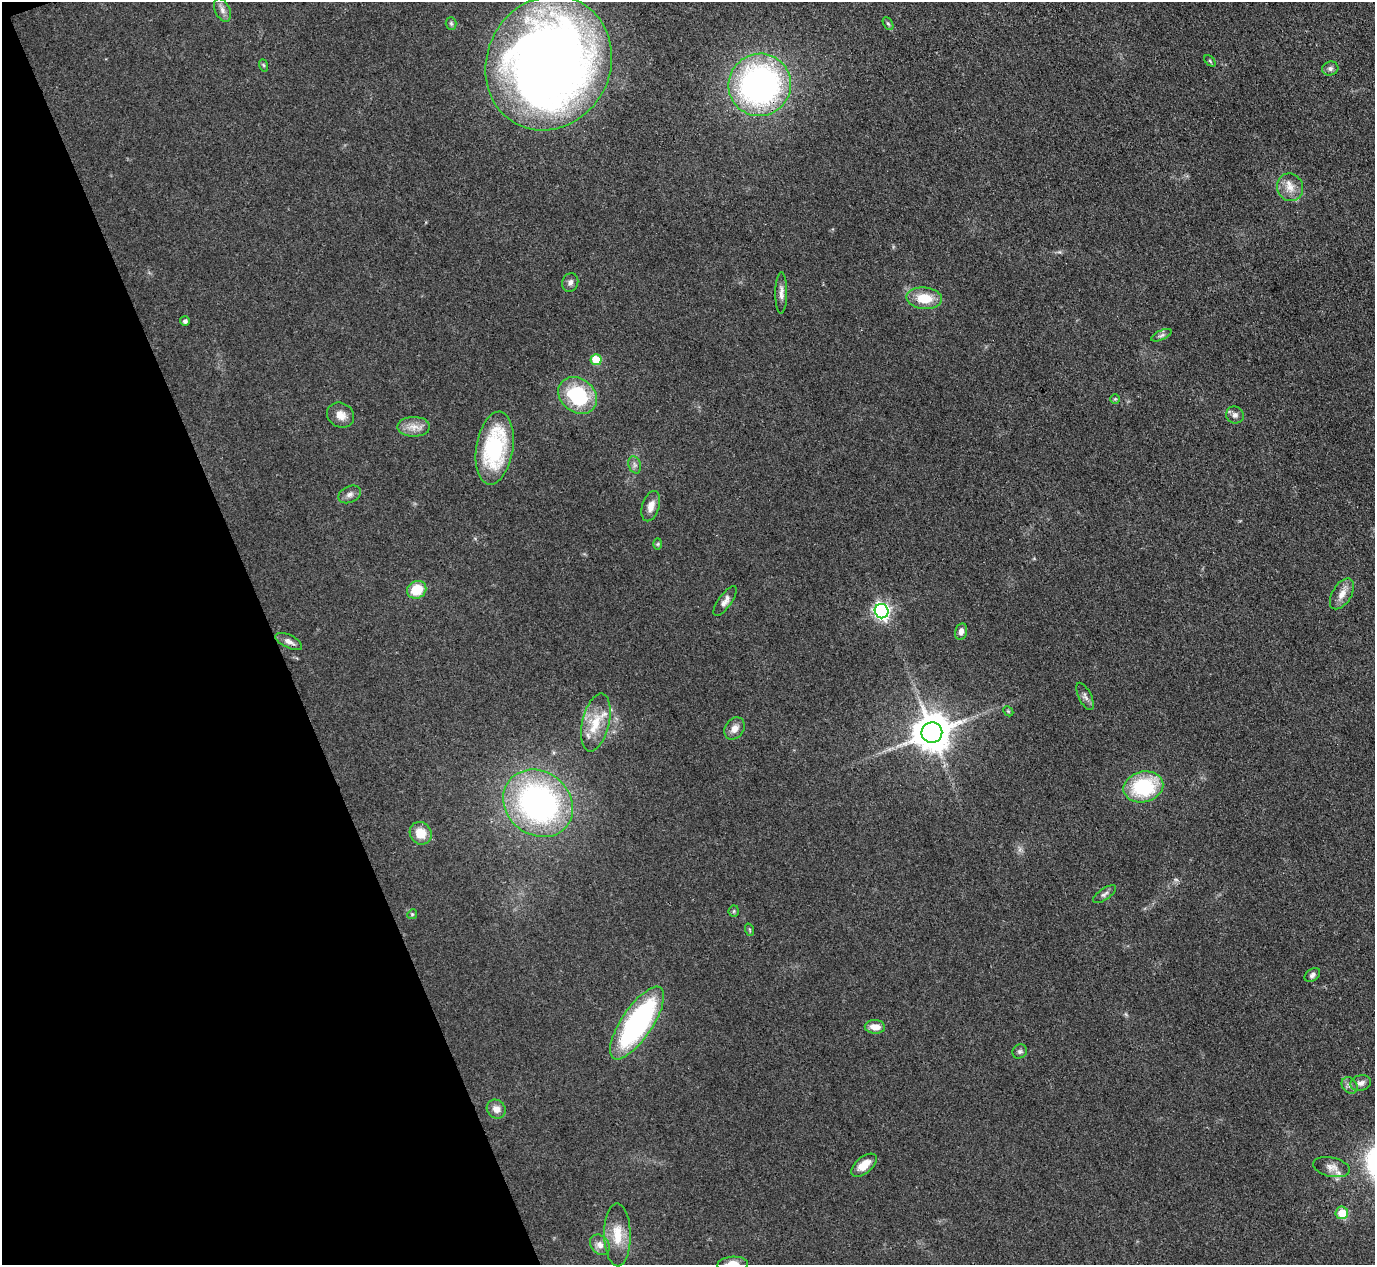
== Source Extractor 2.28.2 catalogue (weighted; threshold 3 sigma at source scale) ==
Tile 5 of 4 x 4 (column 1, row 2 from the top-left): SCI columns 2-1374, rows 2675-3937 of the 5494 x 5480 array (HDU 1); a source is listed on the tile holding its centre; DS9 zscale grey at full resolution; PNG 1377 x 1267 px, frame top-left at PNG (2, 2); each listed source drawn as its Kron ellipse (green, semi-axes under 4 px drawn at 4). Shown black and unused: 20% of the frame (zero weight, under 3 of 4 exposures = <1% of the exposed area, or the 3 px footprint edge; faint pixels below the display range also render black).
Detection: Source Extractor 2.28.2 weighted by HDU 2 'WHT'; one run over the whole footprint, this tile lists its part. Background 0.0878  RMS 0.0065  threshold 0.0293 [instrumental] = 3 sigma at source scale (4.5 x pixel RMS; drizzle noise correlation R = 1.50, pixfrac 1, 0.05/0.05 arcsec/px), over >= 5 px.
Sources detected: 57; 1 inside a brighter listed object's ellipse — not listed separately; the other 56 listed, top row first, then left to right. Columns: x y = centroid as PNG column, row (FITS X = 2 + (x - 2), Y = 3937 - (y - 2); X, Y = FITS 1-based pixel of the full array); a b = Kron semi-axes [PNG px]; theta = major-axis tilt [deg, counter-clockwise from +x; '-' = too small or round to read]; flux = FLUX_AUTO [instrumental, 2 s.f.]
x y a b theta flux
222 10 12 7 -65 3.4
451 23 6 5 - 1.1
888 24 7 4 -61 1.1
1210 61 7 4 -46 0.9
549 63 69 61 62 750
263 65 6 4 -70 0.9
1330 68 8 7 - 2.2
760 85 31 31 - 210
1290 187 14 13 - 7.6
570 282 9 8 - 2.5
781 293 20 6 90 3.9
924 298 18 11 -5 17
185 321 5 5 - 1.7
1161 335 11 4 24 1.8
596 360 5 5 - 21
578 395 21 16 -38 47
1115 399 5 5 - 0.82
341 415 14 12 -31 6.6
1235 415 9 8 - 2.7
414 427 16 10 0 6.8
495 448 37 18 81 66
635 465 9 6 -73 2.2
350 494 12 8 25 2.9
651 506 16 8 73 5.7
658 544 6 4 89 0.89
417 590 10 8 29 16
1342 594 17 9 58 6.4
725 601 18 6 56 3.7
882 611 7 6 - 210
961 632 8 5 76 3.3
289 641 14 6 -26 3.7
1085 696 15 6 -64 2.8
1008 711 6 4 -44 0.78
596 722 30 13 77 18
735 728 12 9 55 5.1
932 732 10 10 - 1900
1143 787 20 15 13 48
538 803 37 31 -38 190
421 833 11 10 - 11
1104 894 13 5 35 2.1
734 911 5 5 - 0.96
412 914 5 4 - 0.9
750 930 6 4 -71 0.8
1312 975 9 6 38 2.1
637 1023 42 15 56 130
875 1027 10 6 -4 6.7
1020 1051 7 6 - 1.6
1361 1083 10 8 13 3.2
1350 1085 9 7 -53 2.4
496 1109 10 9 - 4.6
864 1165 15 8 40 9.3
1332 1167 19 9 -12 5.1
1342 1213 6 6 - 13
617 1235 31 13 -89 15
600 1245 11 8 -48 4.5
733 1264 15 7 3 8.8
Overlapping masked pixels (flux is a lower limit): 1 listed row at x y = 760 85
Isophote crosses this tile's border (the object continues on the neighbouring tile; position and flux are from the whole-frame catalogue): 1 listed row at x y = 733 1264